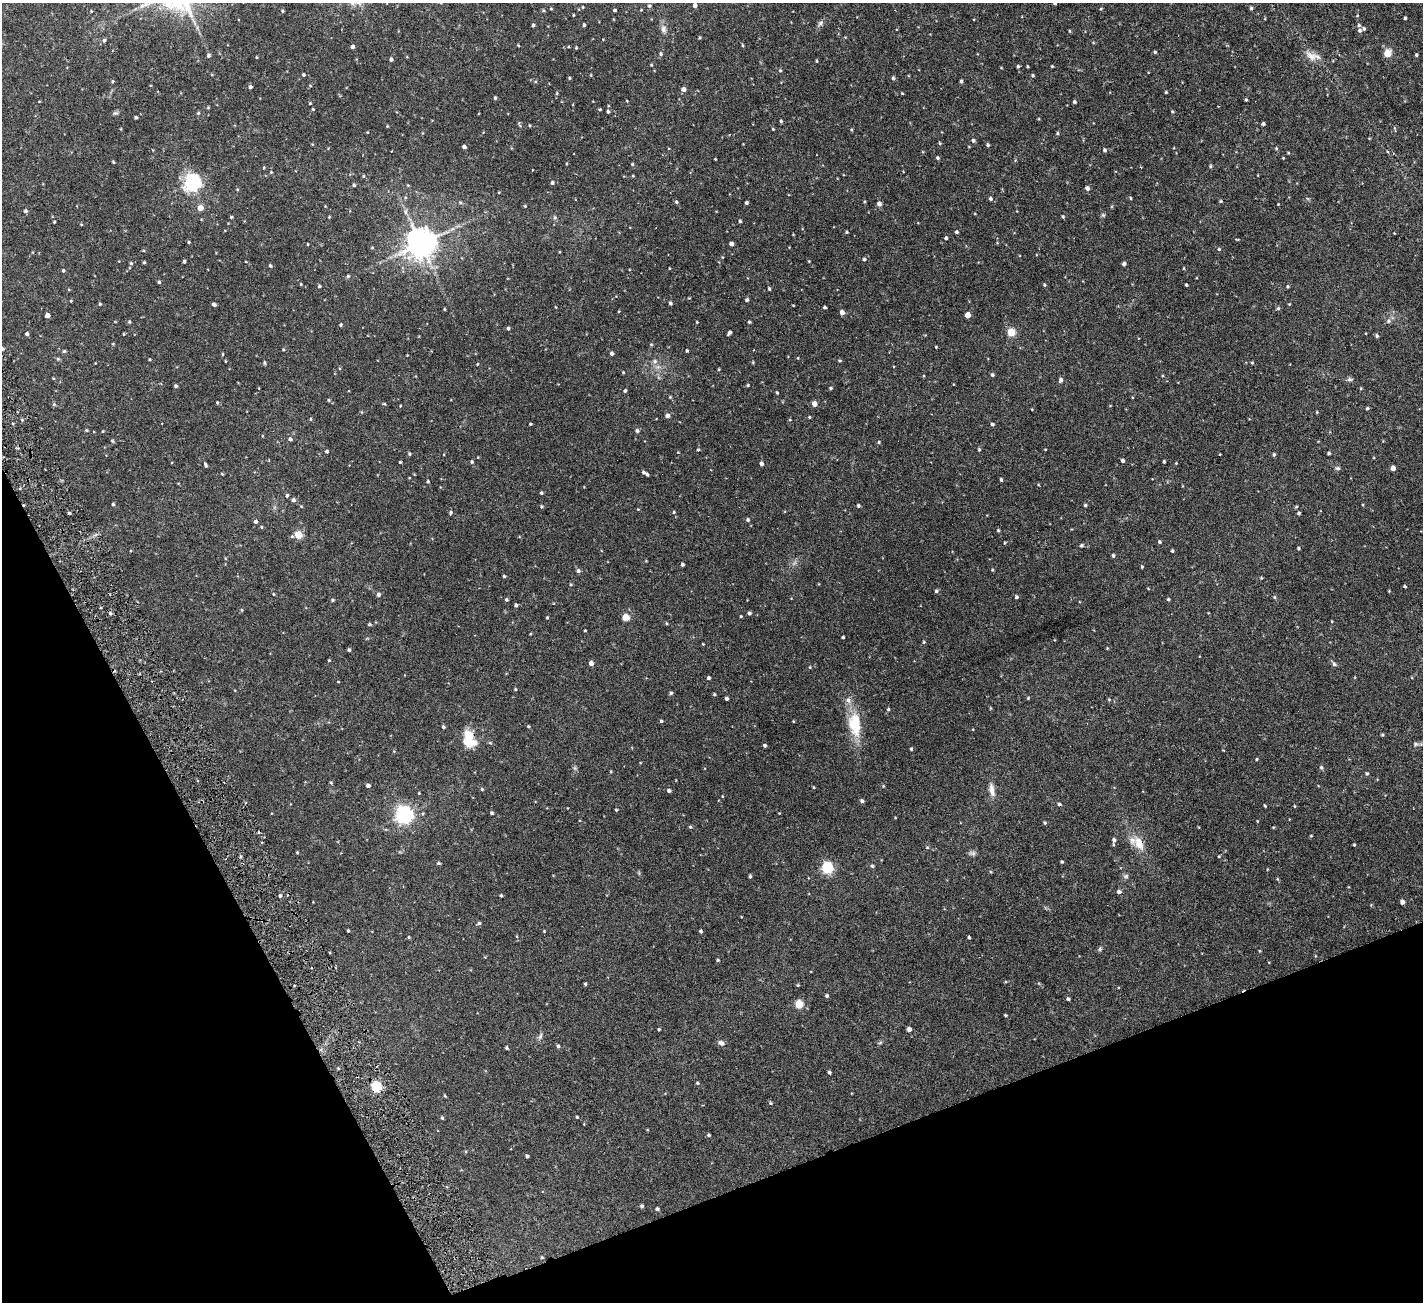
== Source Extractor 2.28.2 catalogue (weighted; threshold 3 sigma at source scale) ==
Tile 14 of 4 x 4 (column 2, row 4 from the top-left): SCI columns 1421-2841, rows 289-1588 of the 5682 x 5642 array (HDU 1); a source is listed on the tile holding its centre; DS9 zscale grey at full resolution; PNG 1425 x 1304 px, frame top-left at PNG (2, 3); no overlay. Shown black and unused: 20% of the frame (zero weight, under 3 of 6 exposures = <1% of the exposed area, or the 3 px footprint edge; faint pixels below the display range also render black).
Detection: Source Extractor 2.28.2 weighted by HDU 2 'WHT'; one run over the whole footprint, this tile lists its part. Background 0.0983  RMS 0.0076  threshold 0.031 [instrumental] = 3 sigma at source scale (4.09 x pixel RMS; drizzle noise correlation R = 1.36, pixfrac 0.8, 0.05/0.05 arcsec/px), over >= 5 px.
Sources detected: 386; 3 cosmic-ray / hot-pixel residue — not listed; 4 inside a brighter listed object's ellipse — not listed separately; the other 379 listed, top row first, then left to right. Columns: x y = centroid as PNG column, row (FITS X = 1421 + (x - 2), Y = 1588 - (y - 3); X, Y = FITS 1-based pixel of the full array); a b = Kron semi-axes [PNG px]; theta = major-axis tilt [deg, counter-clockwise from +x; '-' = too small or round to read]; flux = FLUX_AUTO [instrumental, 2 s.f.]
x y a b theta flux
1055 3 3 3 - 1
695 5 4 4 - 1.9
649 6 4 4 - 0.68
583 7 4 2 - 0.41
1251 8 4 4 - 0.8
551 9 4 3 - 0.42
1101 9 4 3 - 0.51
543 10 4 3 - 0.54
615 10 4 3 - 0.67
641 10 2 2 - 0.35
283 11 4 3 - 0.54
573 15 3 2 - 0.4
1405 18 3 3 - 0.74
820 23 8 5 37 1.3
533 25 3 3 - 0.76
584 25 3 3 - 0.71
1359 25 5 5 - 0.8
663 29 9 7 88 2.1
1359 30 5 5 - 1.1
1069 31 4 3 - 0.44
700 38 3 3 - 0.6
104 40 5 4 - 0.83
518 45 4 3 - 0.38
742 45 5 3 - 0.49
352 47 4 4 - 1.4
576 48 4 3 - 0.52
1155 52 3 3 - 0.63
1387 53 5 5 - 15
661 54 5 4 - 0.89
208 55 5 5 - 0.97
1416 55 3 3 - 0.66
1311 56 18 9 -36 4.8
257 57 3 2 - 0.42
391 59 4 4 - 1.2
817 61 4 3 - 0.46
1018 66 3 3 - 0.84
1027 66 4 2 - 0.48
1052 66 3 2 - 0.42
780 70 4 4 - 0.59
304 75 4 3 - 0.74
1033 75 4 4 - 0.65
569 78 4 3 - 0.61
893 78 4 4 - 1
112 81 4 3 - 0.62
961 81 4 3 - 0.9
310 85 4 3 - 0.39
250 87 4 4 - 1.4
683 89 4 4 - 2.3
1166 92 3 3 - 0.57
557 93 5 3 - 0.61
902 93 3 3 - 0.42
495 98 4 3 - 0.73
1246 100 3 3 - 0.55
627 101 3 2 - 0.38
1074 102 4 4 - 0.83
310 103 3 3 - 0.48
208 108 5 3 - 0.48
313 109 3 3 - 0.53
600 109 3 3 - 0.5
608 111 4 3 - 0.86
1172 111 4 3 - 0.51
115 113 8 5 23 0.97
198 113 4 4 - 0.58
136 117 3 3 - 0.9
781 121 3 3 - 0.71
1263 124 3 3 - 1.2
529 125 4 3 - 0.51
387 126 3 3 - 0.46
773 129 3 3 - 0.44
852 130 4 3 - 0.51
1057 133 4 4 - 0.68
973 140 5 4 - 1.1
940 143 4 3 - 0.55
988 145 4 4 - 0.9
464 147 4 3 - 1.5
1276 148 4 4 - 0.54
1105 150 5 4 - 0.98
1288 153 3 3 - 0.45
938 158 4 4 - 0.86
1283 158 3 2 - 0.38
715 159 3 2 - 0.43
113 162 4 3 - 0.55
632 164 4 3 - 0.52
1210 166 5 4 - 0.64
264 168 4 3 - 0.41
271 172 3 3 - 0.45
363 176 4 3 - 0.52
633 176 5 3 - 0.41
192 183 6 6 - 200
552 183 4 4 - 1.1
354 185 4 3 - 0.79
1087 188 5 4 - 1.7
237 189 4 3 - 0.44
499 192 4 3 - 0.42
1131 198 5 3 - 0.49
991 199 4 4 - 1
1221 201 4 3 - 0.61
460 202 4 4 - 0.7
676 202 5 4 - 0.82
865 202 4 3 - 0.55
746 203 3 3 - 1
879 204 5 4 - 1.9
1278 204 2 2 - 0.29
525 206 4 4 - 0.46
200 208 4 4 - 5.7
25 211 5 4 - 0.86
405 212 8 5 86 1.3
1103 215 5 5 - 0.74
231 217 3 3 - 0.6
329 217 3 3 - 0.39
1063 217 4 3 - 0.68
554 218 6 3 71 0.74
740 221 4 3 - 0.86
54 222 3 3 - 0.45
847 232 4 3 - 0.58
956 232 4 3 - 0.91
946 238 4 3 - 1
1237 239 4 3 - 0.42
189 242 4 4 - 0.49
308 244 3 2 - 0.39
421 244 9 8 - 880
731 244 4 4 - 2.2
372 248 4 3 - 0.48
1219 249 4 4 - 0.63
864 259 4 4 - 0.89
809 261 3 3 - 0.38
144 262 4 3 - 0.57
184 262 3 3 - 0.95
246 262 4 2 - 0.39
131 263 4 4 - 0.63
1124 264 4 4 - 1.3
270 266 4 3 - 0.89
1184 268 4 3 - 0.39
63 271 4 3 - 0.69
348 276 4 4 - 0.72
159 282 4 4 - 0.7
301 284 3 3 - 0.44
1044 285 4 3 - 0.63
1186 285 3 3 - 0.69
319 286 4 3 - 0.74
1287 286 4 4 - 0.6
769 289 4 3 - 0.72
69 290 4 3 - 0.45
747 300 4 4 - 1.1
71 301 4 3 - 0.39
670 303 4 4 - 0.86
100 304 4 4 - 0.66
214 304 4 3 - 1.2
1289 304 4 3 - 0.38
793 305 3 2 - 0.34
825 307 3 3 - 0.89
1278 308 4 4 - 0.83
444 309 4 3 - 0.45
842 312 4 4 - 3.1
47 315 4 4 - 3
967 315 4 4 - 5.4
1388 321 6 5 - 1
129 322 5 4 - 0.65
697 322 3 3 - 0.44
749 322 3 3 - 0.68
341 325 4 3 - 0.66
508 328 4 3 - 0.92
1011 332 5 4 - 18
729 333 5 3 - 1.6
27 334 4 4 - 1.1
124 334 3 3 - 0.48
1377 336 5 4 - 0.89
651 344 5 3 - 0.54
936 347 3 3 - 0.42
2 349 4 4 - 0.93
283 350 4 3 - 0.49
64 351 5 4 - 0.72
687 351 3 2 - 0.68
612 353 4 4 - 1.2
58 359 5 5 - 0.76
225 361 4 2 - 0.45
655 361 7 5 -22 1.5
753 362 5 3 - 0.45
264 363 5 4 - 0.73
1252 363 4 4 - 0.49
623 372 4 4 - 0.45
992 375 4 4 - 0.86
53 378 4 3 - 0.44
1349 379 7 5 0 1.1
1061 380 5 4 - 1.4
747 385 4 4 - 0.53
176 386 4 4 - 0.97
831 388 4 3 - 0.73
1361 388 5 3 - 0.44
625 391 4 3 - 0.95
777 393 3 3 - 0.55
670 397 4 4 - 0.51
328 400 4 4 - 0.61
217 403 3 3 - 0.54
54 404 5 5 - 0.77
384 404 5 3 - 0.48
814 404 4 4 - 4.3
1367 408 4 3 - 0.72
1317 412 4 3 - 0.45
668 416 5 5 - 1.7
809 417 3 3 - 0.59
311 419 4 3 - 0.47
790 420 4 3 - 0.4
530 424 3 3 - 0.47
992 424 4 3 - 0.93
86 430 4 3 - 0.63
637 431 5 4 - 1.3
290 439 5 5 - 1.1
112 441 5 4 - 0.58
879 442 4 4 - 0.51
979 449 4 3 - 0.61
1045 449 3 2 - 0.34
698 450 4 3 - 0.61
327 451 4 4 - 0.68
1329 453 3 3 - 0.86
409 454 4 4 - 0.66
1274 455 4 3 - 0.8
1123 461 4 4 - 1.2
1164 461 3 3 - 0.86
400 462 3 3 - 0.53
472 462 4 4 - 0.73
1176 463 3 3 - 0.38
761 464 4 4 - 1.5
205 465 5 3 - 1
1338 468 6 5 - 0.98
1393 468 4 4 - 3.1
643 472 5 4 - 0.97
1001 480 4 3 - 0.82
428 481 4 3 - 0.65
541 493 4 3 - 0.73
287 495 5 4 - 0.8
293 500 5 5 - 1.4
113 504 3 3 - 0.83
1085 505 4 3 - 0.75
301 506 5 3 - 0.45
541 506 4 3 - 0.63
858 506 4 3 - 0.9
451 512 5 4 - 0.83
674 512 4 4 - 0.48
69 513 4 4 - 0.71
1299 513 3 3 - 0.83
748 520 4 4 - 0.89
256 522 5 4 - 1.1
261 527 5 3 - 0.48
998 530 4 3 - 0.72
298 535 5 4 - 17
1160 542 4 3 - 0.81
1081 545 5 4 - 0.86
1298 548 4 3 - 0.63
1172 551 3 3 - 0.74
1113 556 4 4 - 0.91
682 564 3 3 - 1
1142 567 3 3 - 0.52
992 570 4 3 - 0.53
578 571 5 5 - 1.2
504 576 3 3 - 0.67
1261 578 4 3 - 0.49
571 585 4 3 - 0.49
1405 586 3 3 - 0.75
936 591 4 4 - 0.87
274 594 4 4 - 0.44
378 595 4 4 - 1.5
1016 597 4 4 - 0.84
1274 597 4 4 - 0.64
1168 599 4 3 - 0.77
332 600 4 3 - 0.63
506 600 4 4 - 0.78
516 605 4 4 - 1.1
242 610 5 3 - 0.5
749 613 4 4 - 1.1
110 614 5 3 - 0.83
741 616 3 2 - 0.49
547 617 4 3 - 0.51
626 617 5 4 - 13
1332 621 4 3 - 0.39
667 623 4 3 - 0.54
369 624 4 4 - 0.81
585 631 3 2 - 0.55
843 637 3 3 - 0.65
924 642 4 4 - 0.51
703 644 3 2 - 0.39
349 650 4 3 - 0.89
329 660 3 3 - 0.43
591 663 4 4 - 2.8
1334 664 6 5 - 0.98
810 667 4 4 - 0.48
708 678 4 4 - 1.1
338 682 3 2 - 0.34
515 689 4 3 - 0.53
671 693 4 4 - 0.87
714 694 4 3 - 0.66
1028 698 4 3 - 0.46
727 699 3 3 - 1.3
1109 699 5 3 - 0.5
888 709 4 4 - 0.65
661 721 4 3 - 0.76
793 721 4 2 - 0.37
855 724 30 15 -83 18
528 726 3 3 - 0.56
443 727 4 4 - 0.8
1382 735 4 3 - 0.55
469 739 21 15 -72 13
490 743 5 4 - 0.55
1415 744 6 5 - 1
765 745 3 3 - 0.96
911 749 3 3 - 0.64
1257 759 4 2 - 0.48
1321 767 5 5 - 0.98
1367 773 5 5 - 0.77
331 783 4 4 - 0.54
368 785 4 3 - 1.6
883 786 4 3 - 0.48
814 787 3 3 - 0.51
482 789 4 4 - 0.69
669 790 4 4 - 1.1
992 790 18 7 -79 3.8
419 793 3 3 - 0.36
862 801 5 4 - 1.1
1059 804 4 3 - 0.77
1265 806 3 3 - 0.57
1294 806 4 3 - 0.46
616 810 3 3 - 0.52
492 813 4 3 - 0.81
404 815 6 6 - 210
895 818 2 2 - 0.38
1257 821 4 3 - 0.34
1045 823 4 4 - 0.69
690 827 5 4 - 0.71
1311 835 4 3 - 0.39
1114 840 7 5 83 1.5
1139 843 18 10 -67 7.3
1354 845 3 3 - 0.5
927 847 5 4 - 0.59
297 853 3 3 - 0.52
973 853 10 5 -1 1.4
1219 856 3 3 - 0.52
1062 862 3 3 - 0.63
439 863 5 3 - 0.66
872 866 4 4 - 0.98
827 868 5 5 - 58
1126 876 7 6 - 1.2
750 877 4 3 - 0.85
1119 892 5 4 - 1.5
501 895 3 3 - 0.64
280 896 4 3 - 0.9
1402 902 4 4 - 2.2
479 923 5 4 - 0.87
348 931 3 3 - 0.56
544 931 4 3 - 0.43
701 931 3 3 - 0.97
409 937 4 3 - 0.56
969 937 3 3 - 0.74
1100 949 5 5 - 0.8
718 960 4 3 - 0.55
585 984 3 3 - 0.68
798 985 4 4 - 0.48
827 996 4 4 - 0.89
1068 999 4 3 - 0.83
799 1004 5 5 - 20
1005 1015 3 3 - 0.68
659 1029 3 2 - 0.55
909 1029 4 4 - 1.9
540 1036 10 4 67 1.3
721 1043 8 6 -22 2
880 1043 6 4 20 0.67
558 1046 4 4 - 0.93
507 1048 4 3 - 0.77
829 1072 4 3 - 0.95
697 1083 3 3 - 0.61
376 1087 5 5 - 43
445 1096 4 3 - 0.53
770 1103 4 4 - 0.55
577 1117 3 3 - 0.53
442 1118 4 4 - 0.69
708 1135 4 3 - 0.76
527 1156 3 3 - 0.98
642 1206 4 4 - 1
657 1209 4 4 - 0.92
542 1257 4 3 - 0.56
Overlapping masked pixels (flux is a lower limit): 1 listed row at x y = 376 1087
Isophote crosses this tile's border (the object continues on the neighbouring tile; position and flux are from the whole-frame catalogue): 2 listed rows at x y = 1055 3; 2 349